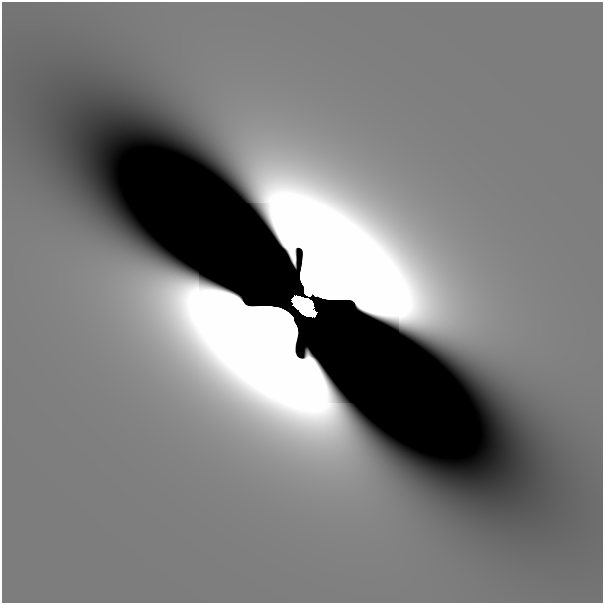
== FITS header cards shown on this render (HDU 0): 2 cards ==
NAXIS1  =                  601
NAXIS2  =                  601

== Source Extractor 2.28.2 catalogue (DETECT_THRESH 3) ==
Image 601 x 601 px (HDU 0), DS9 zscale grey, 1 PNG px = 1 image px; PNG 605 x 605 px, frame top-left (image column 1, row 601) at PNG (2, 2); no overlay
Background 2.90e-11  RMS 4.1e-11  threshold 1.24e-10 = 3 sigma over >= 5 px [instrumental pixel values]
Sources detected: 4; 3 with non-positive FLUX_AUTO (blend fragments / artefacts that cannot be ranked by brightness) are not listed; the other 1 listed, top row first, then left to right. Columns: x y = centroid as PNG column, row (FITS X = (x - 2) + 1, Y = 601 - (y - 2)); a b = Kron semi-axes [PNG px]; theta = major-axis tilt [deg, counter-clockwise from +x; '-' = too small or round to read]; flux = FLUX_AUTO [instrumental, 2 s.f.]
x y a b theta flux
302 304 21 10 -40 25
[3 non-positive-flux detections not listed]